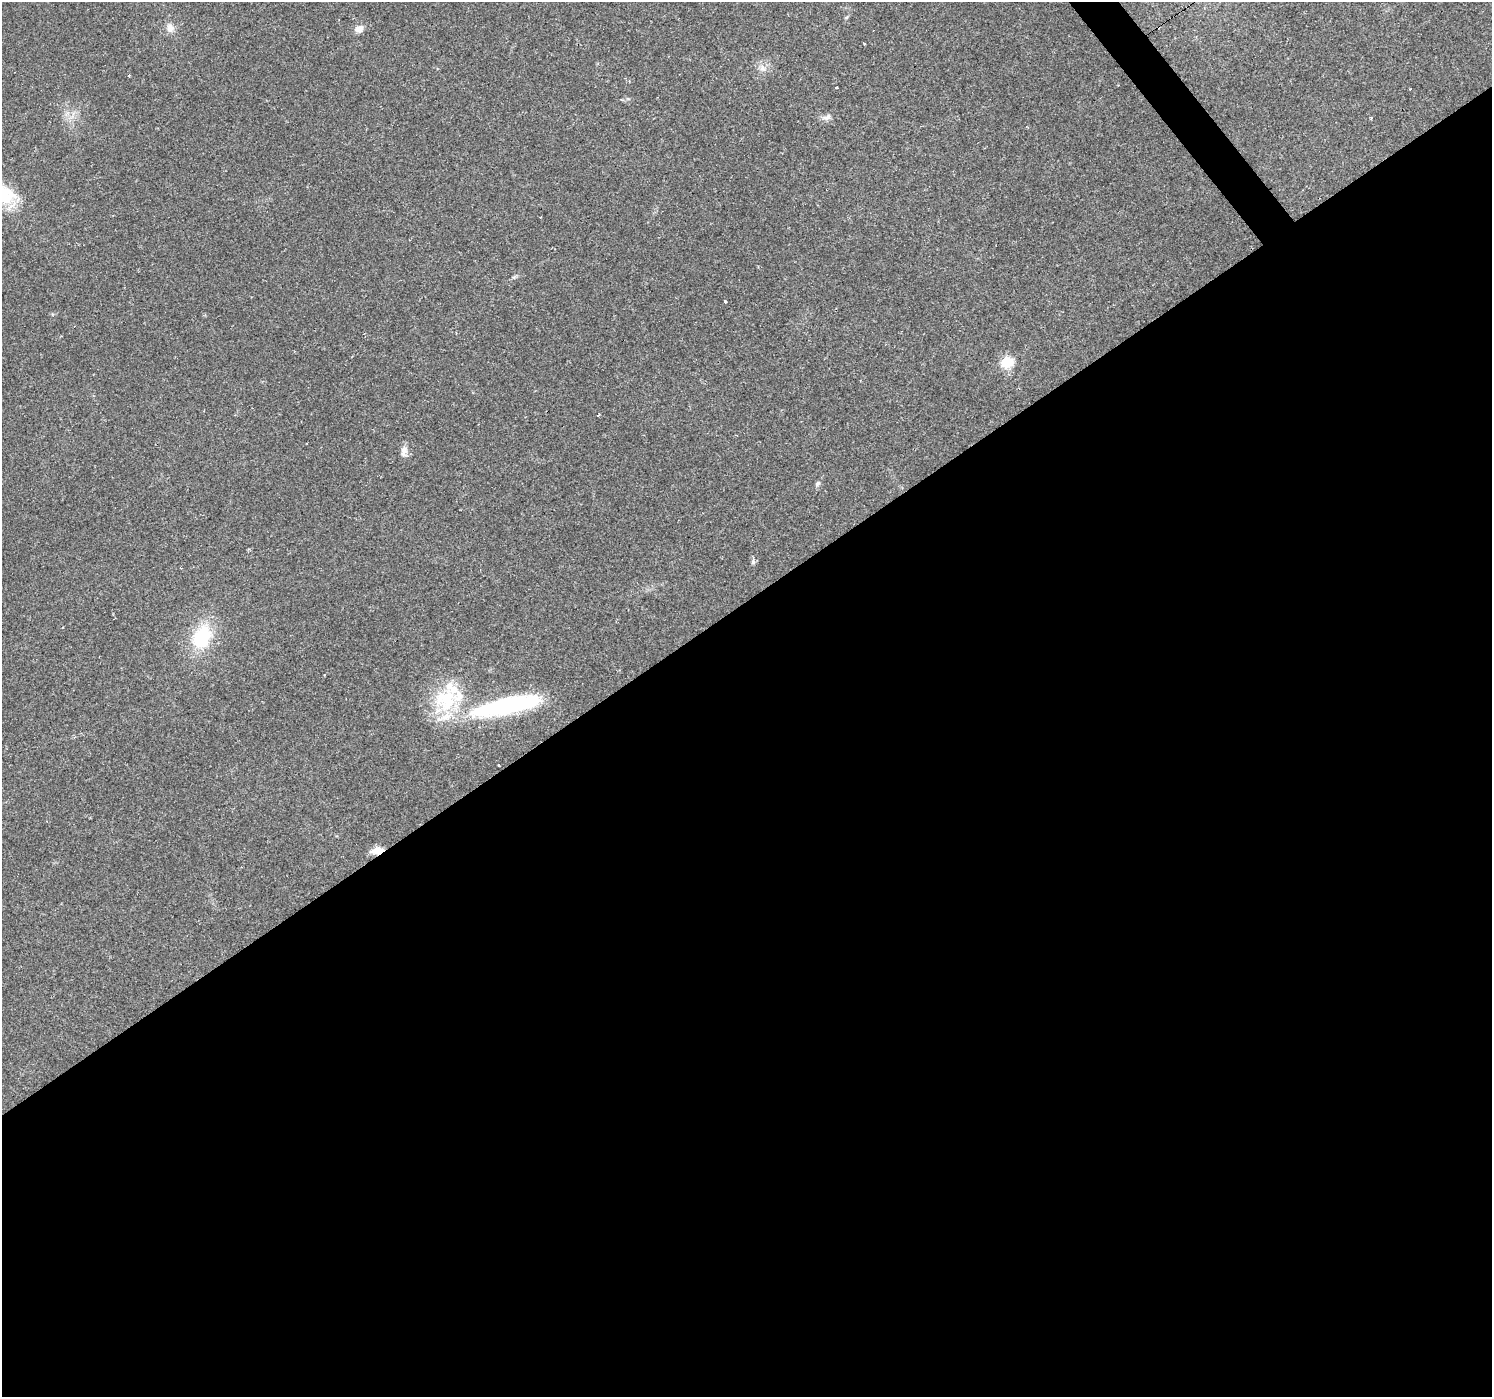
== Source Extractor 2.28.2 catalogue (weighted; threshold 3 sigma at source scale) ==
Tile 15 of 4 x 4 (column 3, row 4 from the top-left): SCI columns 2983-4472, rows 192-1586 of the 5963 x 5900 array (HDU 1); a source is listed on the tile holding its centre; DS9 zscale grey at full resolution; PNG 1494 x 1399 px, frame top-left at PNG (2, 2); no overlay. Shown black and unused: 58% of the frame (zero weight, under 2 of 3 exposures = <1% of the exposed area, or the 3 px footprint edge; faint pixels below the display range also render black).
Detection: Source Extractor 2.28.2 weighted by HDU 2 'WHT'; one run over the whole footprint, this tile lists its part. Background 0.0515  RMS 0.0052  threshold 0.0236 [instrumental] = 3 sigma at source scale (4.5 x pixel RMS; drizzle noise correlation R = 1.50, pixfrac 1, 0.0396/0.0396 arcsec/px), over >= 5 px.
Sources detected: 21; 1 cosmic-ray / hot-pixel residue — not listed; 1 inside a brighter listed object's ellipse — not listed separately; the other 19 listed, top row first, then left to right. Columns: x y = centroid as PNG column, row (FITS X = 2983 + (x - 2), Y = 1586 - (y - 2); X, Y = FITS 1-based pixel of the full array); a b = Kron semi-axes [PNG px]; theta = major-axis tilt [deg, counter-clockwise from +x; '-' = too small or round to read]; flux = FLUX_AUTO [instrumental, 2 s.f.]
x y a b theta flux
170 28 12 10 -69 3.8
359 29 11 8 17 3.7
763 68 9 7 -35 2.7
129 75 3 2 - 0.97
836 87 3 3 - 2.2
1410 89 2 2 - 0.4
827 117 12 7 32 2.4
1371 118 3 3 - 1.3
3 196 33 22 -6 22
725 301 3 3 - 2.6
1007 362 6 6 - 45
404 451 14 8 87 3.1
818 483 8 6 46 1.3
753 562 7 6 - 1.2
202 637 26 19 64 30
446 700 38 32 44 36
507 705 84 19 12 78
499 765 3 2 - 0.78
378 850 12 7 12 6.3
Overlapping masked pixels (flux is a lower limit): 1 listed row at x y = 378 850
Isophote crosses this tile's border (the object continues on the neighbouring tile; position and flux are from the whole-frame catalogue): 1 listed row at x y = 3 196
Unlisted compact peaks at least as high as the median listed source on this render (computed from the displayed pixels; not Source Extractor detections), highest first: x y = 514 277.